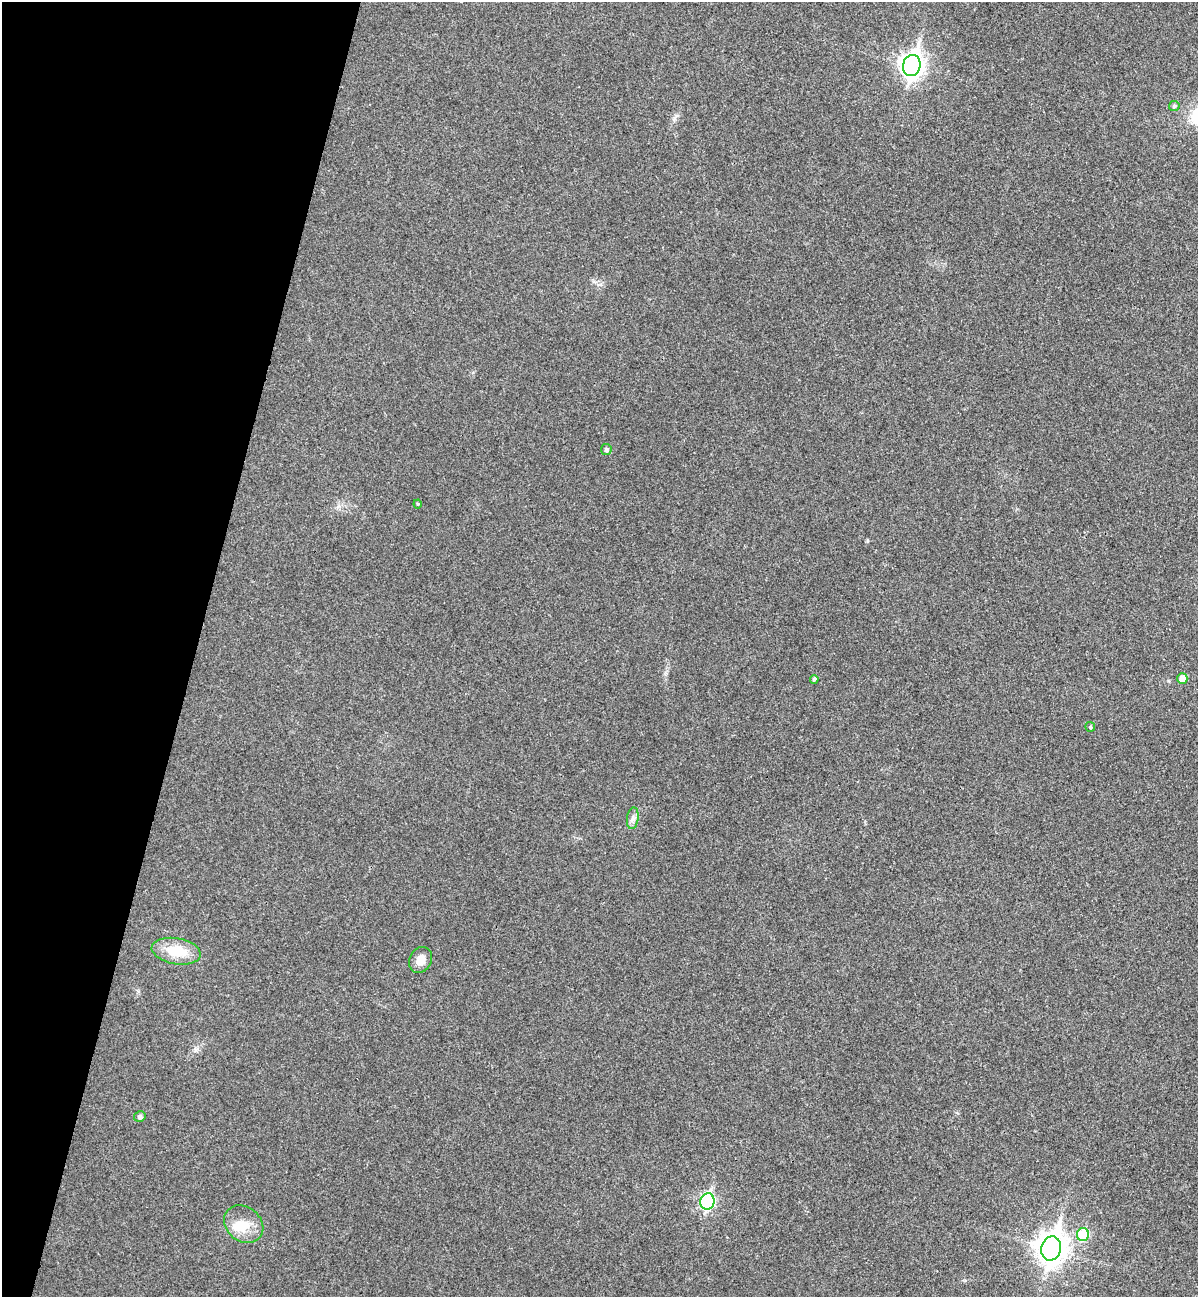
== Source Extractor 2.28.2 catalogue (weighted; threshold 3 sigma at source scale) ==
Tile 9 of 4 x 4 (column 1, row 3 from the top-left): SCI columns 183-1378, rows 1318-2612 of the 5273 x 5220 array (HDU 1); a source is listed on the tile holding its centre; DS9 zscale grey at full resolution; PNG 1200 x 1299 px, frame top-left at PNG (2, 2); each listed source drawn as its Kron ellipse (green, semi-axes under 4 px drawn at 4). Shown black and unused: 16% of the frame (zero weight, under 3 of 4 exposures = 6% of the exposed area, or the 3 px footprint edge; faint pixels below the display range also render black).
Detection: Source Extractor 2.28.2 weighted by HDU 2 'WHT'; one run over the whole footprint, this tile lists its part. Background 0.0825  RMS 0.0079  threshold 0.0356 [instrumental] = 3 sigma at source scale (4.5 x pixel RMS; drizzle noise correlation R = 1.50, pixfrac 1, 0.05/0.05 arcsec/px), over >= 5 px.
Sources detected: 16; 1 inside a brighter object's white glare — neither listed nor drawn; the other 15 listed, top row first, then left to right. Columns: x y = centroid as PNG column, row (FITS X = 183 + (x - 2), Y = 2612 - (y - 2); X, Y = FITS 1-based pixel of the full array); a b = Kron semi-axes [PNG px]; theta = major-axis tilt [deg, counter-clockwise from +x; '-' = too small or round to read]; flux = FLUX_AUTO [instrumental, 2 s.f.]
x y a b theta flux
912 65 11 8 74 550
1174 106 5 5 - 1.7
606 449 5 5 - 2.1
418 504 4 4 - 0.81
1182 678 5 5 - 7.1
814 679 4 4 - 1.6
1090 727 5 5 - 1.3
633 818 11 5 83 3.1
176 951 25 13 -10 21
421 960 13 11 60 7.7
140 1117 6 5 - 1.9
707 1201 8 7 - 130
244 1224 21 17 -40 15
1083 1235 6 6 - 34
1051 1248 12 10 76 960
Unlisted compact peaks at least as high as the median listed source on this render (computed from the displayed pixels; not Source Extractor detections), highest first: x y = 674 118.